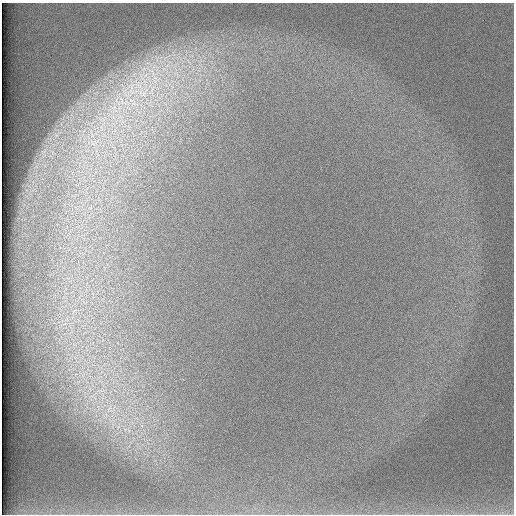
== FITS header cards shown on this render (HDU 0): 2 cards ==
NAXIS1  =                  512 /
NAXIS2  =                  512 /

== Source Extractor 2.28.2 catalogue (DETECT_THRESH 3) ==
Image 512 x 512 px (HDU 0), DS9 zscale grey, 1 PNG px = 1 image px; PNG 516 x 516 px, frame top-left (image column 1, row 512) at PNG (2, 3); no overlay
Background 97.9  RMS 2.9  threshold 8.7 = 3 sigma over >= 5 px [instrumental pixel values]
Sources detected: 9; all 9 listed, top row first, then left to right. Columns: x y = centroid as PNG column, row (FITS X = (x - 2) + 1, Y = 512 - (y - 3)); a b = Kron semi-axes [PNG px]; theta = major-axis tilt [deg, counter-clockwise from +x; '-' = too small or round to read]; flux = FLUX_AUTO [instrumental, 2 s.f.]
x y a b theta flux
188 61 14 2 -49 670
152 72 22 8 -58 3600
176 74 12 5 -22 1300
139 87 34 12 -65 7000
152 90 21 7 69 2900
131 100 9 7 -13 1400
114 107 7 4 19 700
109 408 11 3 50 670
502 513 11 4 5 810